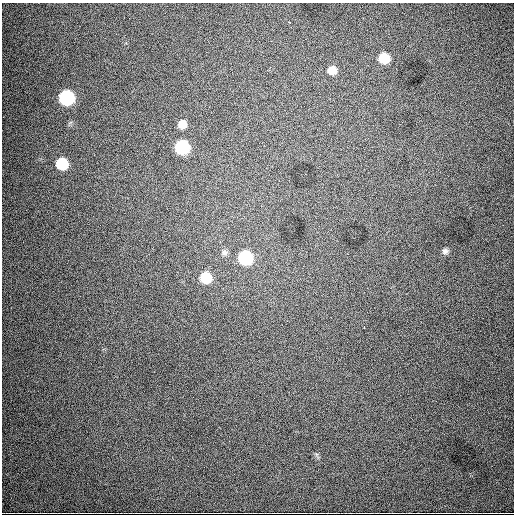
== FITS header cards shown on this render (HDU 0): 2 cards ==
NAXIS1  =                  512
NAXIS2  =                  512

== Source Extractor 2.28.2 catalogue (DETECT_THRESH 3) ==
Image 512 x 512 px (HDU 0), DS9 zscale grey, 1 PNG px = 1 image px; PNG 516 x 516 px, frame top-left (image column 1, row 512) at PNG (2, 3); no overlay
Background 3220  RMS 53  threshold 159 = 3 sigma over >= 5 px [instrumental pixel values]
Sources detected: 12; all 12 listed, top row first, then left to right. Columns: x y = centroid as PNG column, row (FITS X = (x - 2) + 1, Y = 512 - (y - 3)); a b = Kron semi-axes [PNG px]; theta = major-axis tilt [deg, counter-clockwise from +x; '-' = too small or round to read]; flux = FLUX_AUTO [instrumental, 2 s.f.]
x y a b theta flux
289 22 3 2 - 7900
384 58 8 8 - 110000
332 70 9 8 - 38000
66 98 9 8 - 610000
182 124 8 8 - 37000
182 147 9 8 - 380000
62 164 8 8 - 170000
445 251 8 7 - 12000
224 252 8 8 - 13000
245 257 9 9 - 360000
206 277 9 8 - 130000
364 327 3 2 - 5300